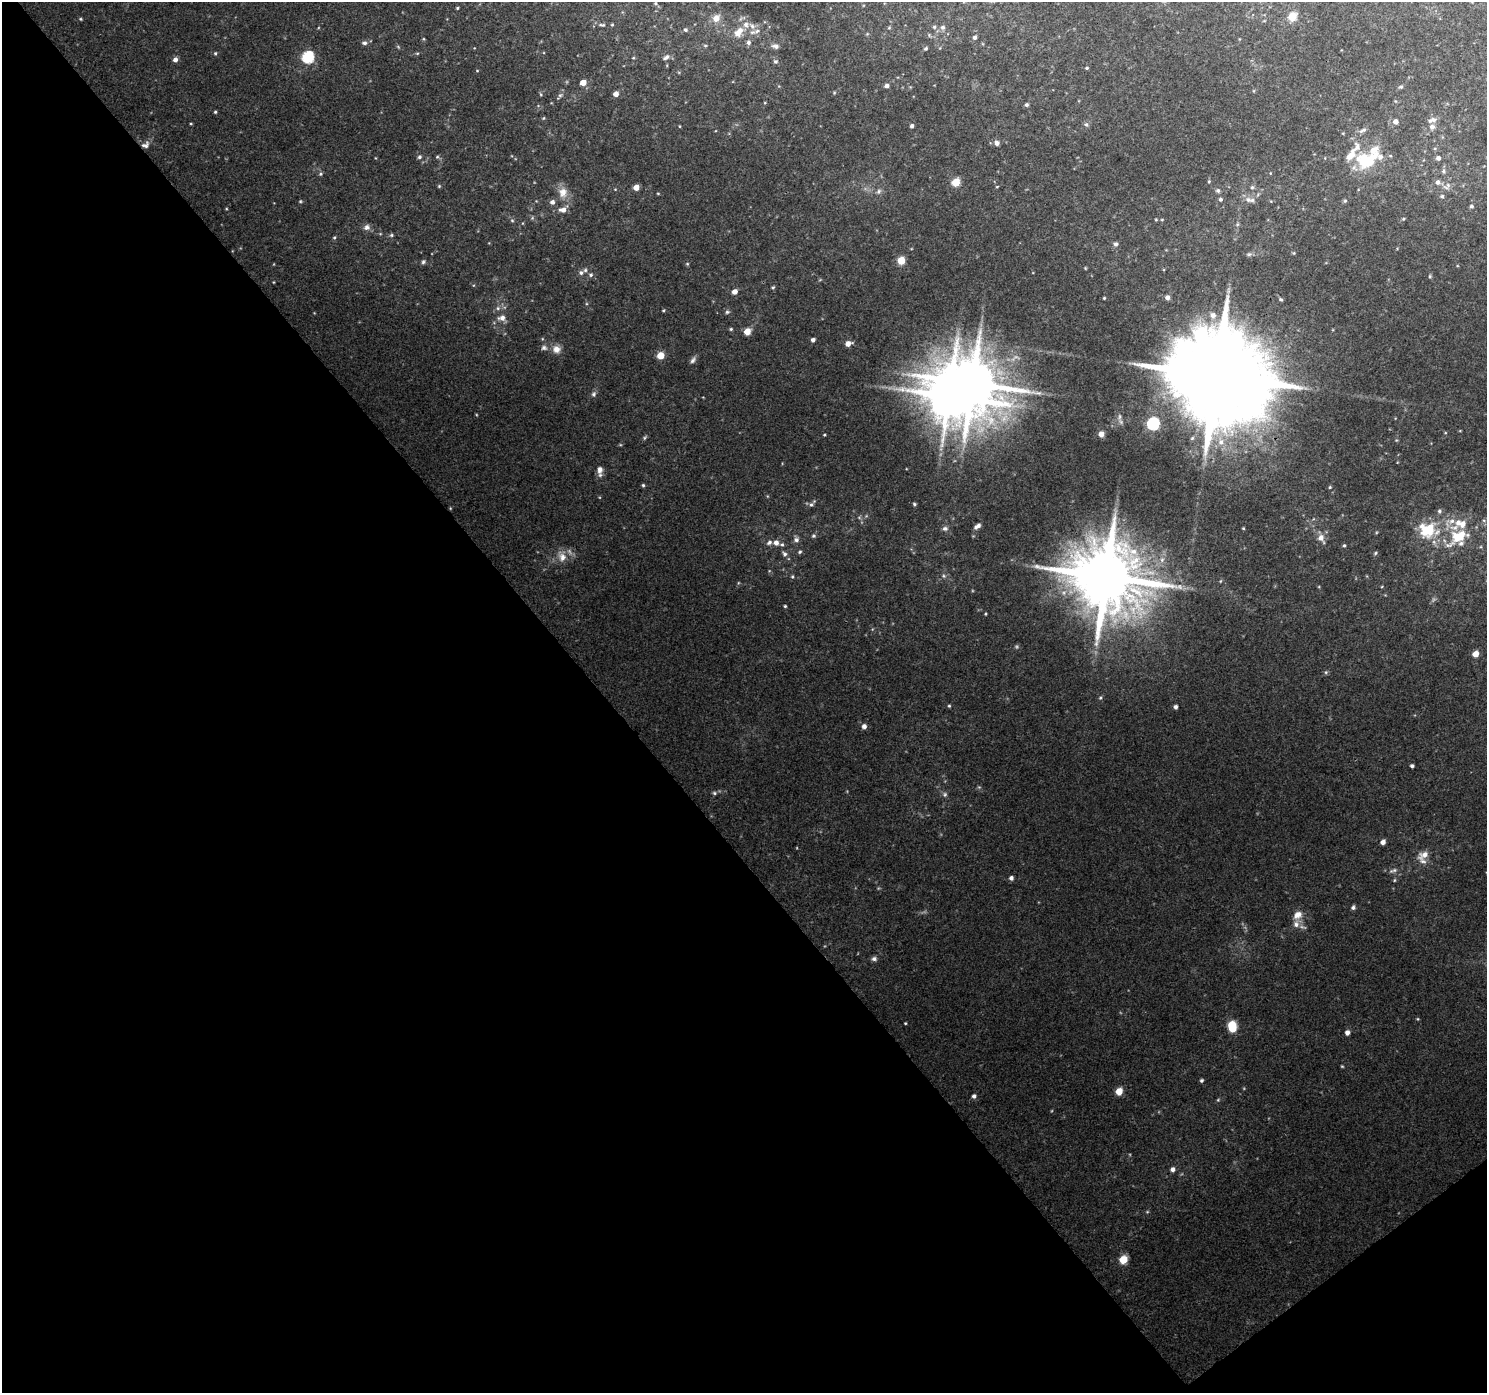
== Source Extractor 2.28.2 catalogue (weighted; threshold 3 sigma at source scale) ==
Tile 14 of 4 x 4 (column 2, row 4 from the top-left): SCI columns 1532-3016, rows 175-1565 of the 6039 x 5976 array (HDU 1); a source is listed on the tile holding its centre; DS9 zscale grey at full resolution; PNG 1489 x 1395 px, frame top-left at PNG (2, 2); no overlay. Shown black and unused: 42% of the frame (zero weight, under 3 of 4 exposures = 5% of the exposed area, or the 3 px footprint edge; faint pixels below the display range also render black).
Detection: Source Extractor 2.28.2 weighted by HDU 2 'WHT'; one run over the whole footprint, this tile lists its part. Background 0.0452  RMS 0.0038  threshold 0.0172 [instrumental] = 3 sigma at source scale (4.5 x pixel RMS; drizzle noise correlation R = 1.50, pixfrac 1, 0.0396/0.0396 arcsec/px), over >= 5 px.
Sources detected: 198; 3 too faint to see at this stretch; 2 inside a brighter object's white glare — not listed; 17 inside a brighter listed object's ellipse — not listed separately; the other 176 listed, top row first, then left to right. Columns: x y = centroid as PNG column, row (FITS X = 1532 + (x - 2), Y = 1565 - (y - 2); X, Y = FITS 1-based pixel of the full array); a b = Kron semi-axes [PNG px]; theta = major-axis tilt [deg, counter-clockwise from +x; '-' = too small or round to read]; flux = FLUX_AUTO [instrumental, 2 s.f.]
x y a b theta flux
655 3 5 5 - 0.69
457 8 3 3 - 0.42
1292 16 5 5 - 13
716 18 8 7 - 3.8
80 19 4 4 - 0.42
602 25 11 5 -6 1.1
752 26 10 7 -40 2
934 27 5 5 - 0.65
943 27 6 6 - 1.1
889 28 4 4 - 0.42
685 30 6 5 - 0.83
739 32 15 9 46 4.6
929 35 5 5 - 0.47
975 37 5 5 - 0.96
748 42 6 6 - 1.1
364 43 6 5 - 1.1
705 45 6 4 -1 0.45
775 46 10 6 -8 1.4
926 48 5 4 - 0.62
215 53 5 4 - 0.53
417 53 5 3 - 0.38
308 57 6 6 - 44
666 57 10 5 30 1.3
633 58 4 3 - 0.36
175 60 5 5 - 1.9
775 61 6 6 - 0.87
1087 68 5 4 - 0.46
477 71 4 3 - 0.31
583 82 5 4 - 4.2
887 86 5 4 - 1.4
1401 87 5 5 - 0.6
834 93 5 4 - 0.42
540 94 5 3 - 0.42
616 94 4 4 - 2.9
560 95 6 5 - 0.78
765 103 4 3 - 0.31
1026 104 5 4 - 0.84
215 112 4 3 - 0.53
543 118 5 4 - 0.44
1433 120 9 8 - 1.5
1395 121 5 5 - 2
191 124 4 3 - 0.36
1086 125 7 5 -67 0.85
679 126 4 3 - 0.29
912 126 4 4 - 1.1
1432 127 7 6 - 1.6
1363 130 12 5 23 1.3
997 143 6 6 - 1.5
145 145 11 8 30 2.3
419 157 5 5 - 0.89
437 157 5 5 - 0.52
1438 158 5 4 - 1.5
1365 160 26 14 15 23
1443 171 6 6 - 0.87
321 174 6 5 - 0.63
1209 181 5 4 - 0.5
956 182 5 5 - 14
1438 182 7 6 - 1.6
439 186 5 4 - 0.41
1447 186 13 9 35 2.3
636 187 4 4 - 3.6
997 187 4 3 - 0.28
1252 187 6 5 - 0.77
615 189 4 3 - 0.3
1218 190 6 6 - 0.91
879 191 7 6 - 1.1
563 192 15 12 -87 4.3
658 193 4 3 - 0.32
1220 199 5 5 - 0.83
1248 200 9 8 - 1.9
300 201 5 4 - 0.45
1345 201 5 4 - 0.56
552 202 6 5 - 1.5
1471 206 5 5 - 0.78
563 210 7 6 - 2.5
532 218 6 4 46 0.49
1403 219 4 3 - 0.45
512 220 5 5 - 0.58
1156 220 5 3 - 0.37
1237 225 6 4 20 0.54
366 227 9 7 28 1.6
391 235 6 4 22 0.61
334 237 5 4 - 0.51
1116 244 6 6 - 0.95
1294 253 4 4 - 0.39
1249 254 7 5 -5 0.81
901 260 5 5 - 11
423 262 6 5 - 0.73
687 264 5 4 - 0.44
1085 268 5 3 - 0.3
581 273 6 6 - 1.1
591 275 6 5 - 0.84
1430 276 5 4 - 0.47
773 287 5 4 - 0.52
734 292 5 5 - 2.4
1167 297 6 5 - 1.3
1104 298 3 3 - 0.41
1281 299 5 4 - 0.56
498 308 6 5 - 0.86
663 310 4 3 - 0.42
727 312 6 5 - 0.74
1213 315 9 8 - 2.5
502 318 11 8 8 2.4
731 329 4 4 - 0.49
747 332 5 5 - 6.3
813 340 4 4 - 1.3
848 344 6 5 - 2.7
544 348 8 7 - 1.3
556 349 10 9 - 3
660 355 5 5 - 8.7
693 360 10 5 54 1.2
1216 376 28 24 27 10000
973 384 16 13 -58 2500
594 394 6 6 - 1
1119 417 9 4 90 1.1
1153 424 6 6 - 53
1101 434 5 5 - 2.7
824 435 4 3 - 0.36
645 438 6 4 60 0.59
1221 442 13 9 -86 4.2
599 470 10 8 88 2.2
643 485 4 4 - 0.52
1330 487 4 4 - 0.45
914 504 4 4 - 0.63
811 505 7 5 88 0.85
450 508 5 3 - 0.31
1450 522 21 10 29 5.9
977 526 9 4 36 1.7
945 528 8 6 0 1.3
1243 528 3 3 - 0.37
1428 529 23 17 45 15
813 536 5 5 - 0.69
1459 536 28 14 34 14
1321 538 11 7 -64 2.8
796 540 7 7 - 1.4
769 542 7 5 33 1.2
776 543 6 6 - 2.1
782 544 5 5 - 0.7
1344 545 4 4 - 0.53
800 552 6 4 43 0.61
1375 553 5 4 - 0.51
784 554 7 6 - 1.1
562 556 17 11 -70 4.4
944 576 6 5 - 0.78
792 577 5 4 - 0.53
1106 577 20 18 -10 4000
785 606 3 3 - 0.46
985 614 4 3 - 0.35
1476 654 5 4 - 4.7
1326 672 5 5 - 0.58
1100 698 5 4 - 0.45
949 706 4 4 - 0.47
1176 707 4 4 - 1.2
864 726 5 5 - 1.6
1412 766 4 3 - 0.91
714 793 6 5 - 0.78
945 794 7 6 - 0.95
1383 842 5 4 - 2.1
1424 855 17 9 29 3.5
1393 870 12 5 12 1.2
1011 878 5 4 - 1.3
1394 880 5 3 - 0.39
1353 907 5 5 - 1.1
1298 915 13 10 39 3.5
874 959 7 6 - 1.1
1418 1019 5 3 - 0.36
905 1023 3 2 - 0.38
1232 1025 5 5 - 12
1347 1033 5 4 - 1.8
1342 1066 4 4 - 0.37
1202 1080 4 4 - 0.74
1119 1091 5 5 - 7.1
974 1096 5 4 - 1.2
1218 1100 5 4 - 0.41
1173 1169 6 5 - 1.6
1123 1260 5 5 - 11
Overlapping masked pixels (flux is a lower limit): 4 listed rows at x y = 145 145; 1216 376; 450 508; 1106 577